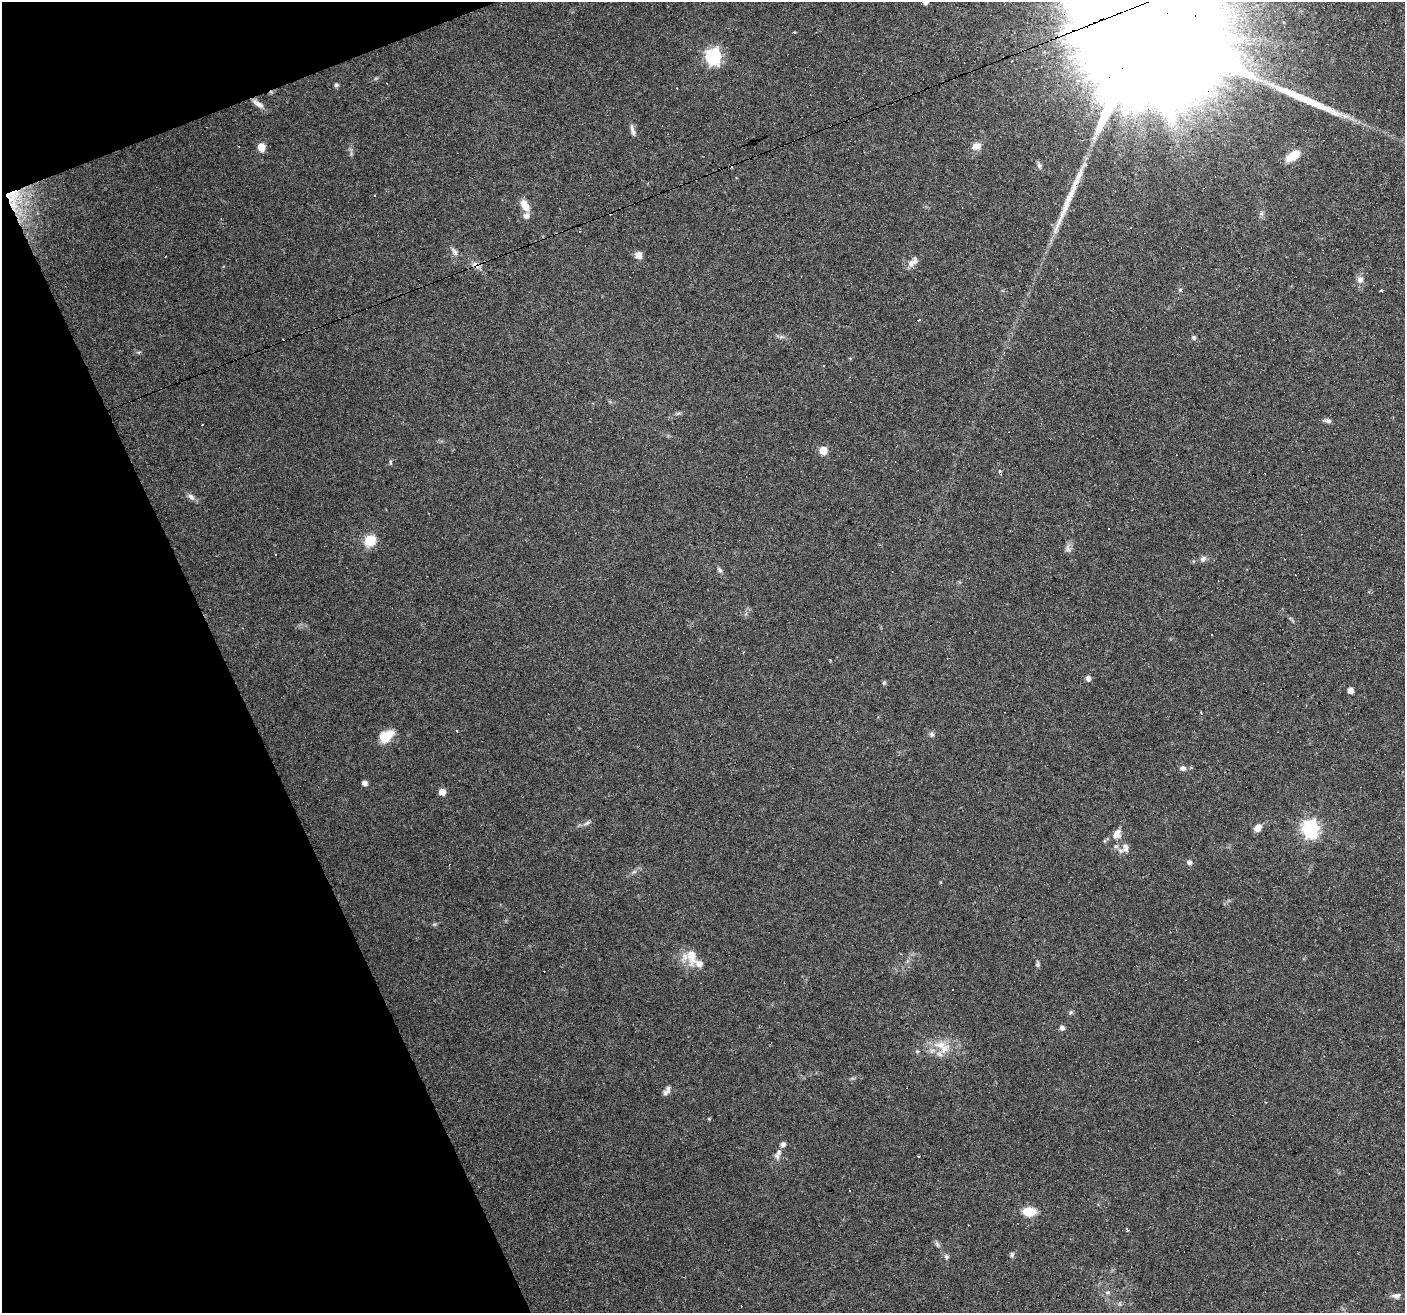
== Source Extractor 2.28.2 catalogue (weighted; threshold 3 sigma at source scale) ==
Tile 5 of 4 x 4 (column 1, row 2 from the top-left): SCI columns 1-1403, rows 2706-4016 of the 5611 x 5467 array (HDU 1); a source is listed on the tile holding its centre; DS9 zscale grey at full resolution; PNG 1407 x 1315 px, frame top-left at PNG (2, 2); no overlay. Shown black and unused: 19% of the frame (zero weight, under 4 of 8 exposures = <1% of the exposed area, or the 3 px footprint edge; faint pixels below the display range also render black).
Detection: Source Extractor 2.28.2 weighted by HDU 2 'WHT'; one run over the whole footprint, this tile lists its part. Background 0.0498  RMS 0.0024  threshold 0.00977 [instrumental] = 3 sigma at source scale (4.09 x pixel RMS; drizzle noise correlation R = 1.36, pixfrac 0.8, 0.0396/0.0396 arcsec/px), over >= 5 px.
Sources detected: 95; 22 cosmic-ray / hot-pixel residue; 2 long thin detections or spike segments (spike, bleed or trail) — not listed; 5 inside a brighter listed object's ellipse — not listed separately; the other 66 listed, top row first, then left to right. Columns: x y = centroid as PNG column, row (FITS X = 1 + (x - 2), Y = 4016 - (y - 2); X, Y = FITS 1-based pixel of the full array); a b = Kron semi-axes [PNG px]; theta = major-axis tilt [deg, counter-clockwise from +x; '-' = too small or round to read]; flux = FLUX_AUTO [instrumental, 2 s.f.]
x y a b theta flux
925 2 5 5 - 1
1137 31 98 31 21 38000
713 57 7 6 - 56
336 85 5 5 - 0.46
676 88 3 2 - 0.14
258 104 17 6 -36 1.7
632 130 15 5 -75 0.92
976 146 11 8 19 1.6
261 147 7 6 - 2.7
1293 156 17 9 33 4
1039 165 10 6 -77 0.65
11 199 32 16 -79 6.6
525 205 14 7 -61 2.9
454 251 13 7 -56 1
638 255 8 7 - 1.5
911 263 18 7 61 1.3
1360 279 10 9 - 1.2
1382 290 3 3 - 0.83
918 320 3 2 - 6.6
781 337 7 4 19 0.46
1194 337 6 5 - 0.51
678 413 7 4 19 0.4
1327 421 11 5 -10 0.68
823 450 5 5 - 6
390 462 8 4 -89 0.32
191 497 10 7 -46 0.92
1108 529 3 3 - 1
370 540 6 6 - 20
1068 548 13 7 -78 0.99
276 554 3 3 - 1
1203 559 9 7 41 0.81
720 570 9 5 -58 0.58
743 652 4 2 - 0.16
830 660 3 3 - 0.23
1088 678 6 5 - 0.96
884 682 6 4 68 0.33
1350 690 5 4 - 2
1201 712 3 2 - 0.23
456 731 3 3 - 0.54
932 734 7 6 - 0.58
386 736 17 11 37 4.3
1182 768 7 6 - 0.91
364 783 5 5 - 1.2
442 792 5 5 - 3.1
587 823 14 3 22 0.71
1258 828 9 7 47 1.7
1310 828 7 7 - 78
1117 834 15 10 63 1.8
1126 848 13 9 -89 1.4
1189 862 6 6 - 0.74
634 872 7 5 29 0.53
691 956 25 13 -79 3.9
1037 964 8 5 -87 0.5
1071 1012 7 5 46 0.4
1062 1028 6 6 - 0.75
942 1047 30 14 -31 5.2
667 1091 13 6 55 0.99
779 1152 12 7 57 1.1
849 1190 3 3 - 0.41
1029 1211 11 8 -2 5.5
1127 1230 3 3 - 4.9
937 1244 10 4 -64 0.58
1012 1255 7 6 - 0.54
946 1257 7 6 - 0.56
1396 1296 11 7 1 0.95
742 1305 2 2 - 0.28
Overlapping masked pixels (flux is a lower limit): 4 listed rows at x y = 1137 31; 11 199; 942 1047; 742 1305
Isophote crosses this tile's border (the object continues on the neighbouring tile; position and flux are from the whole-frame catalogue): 2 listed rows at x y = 925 2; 1137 31